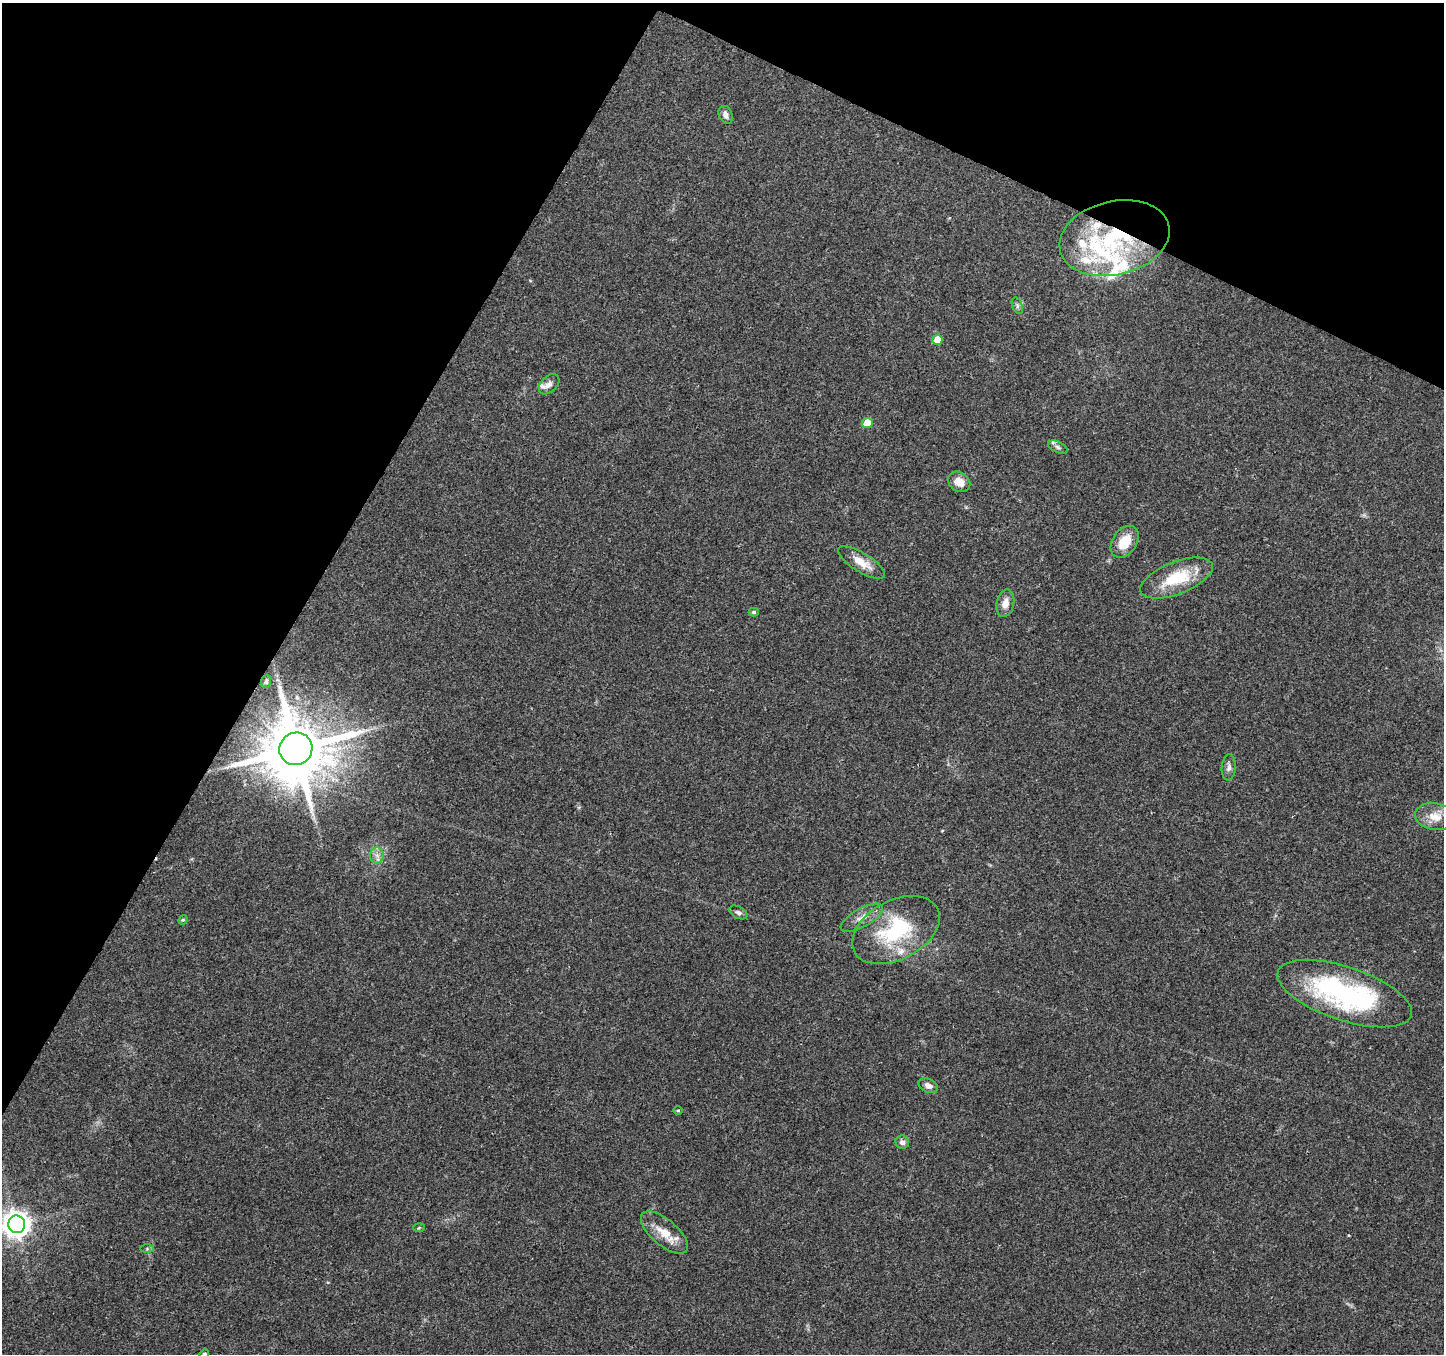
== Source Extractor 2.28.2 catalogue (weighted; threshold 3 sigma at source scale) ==
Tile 2 of 4 x 4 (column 2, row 1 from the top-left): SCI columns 1443-2884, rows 4253-5604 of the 5776 x 5870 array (HDU 1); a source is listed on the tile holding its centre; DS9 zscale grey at full resolution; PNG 1446 x 1356 px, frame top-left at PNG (2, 3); each listed source drawn as its Kron ellipse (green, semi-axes under 4 px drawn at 4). Shown black and unused: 27% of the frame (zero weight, under 3 of 4 exposures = <1% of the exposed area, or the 3 px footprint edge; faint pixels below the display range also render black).
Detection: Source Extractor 2.28.2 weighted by HDU 2 'WHT'; one run over the whole footprint, this tile lists its part. Background 0.0518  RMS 0.0036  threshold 0.0162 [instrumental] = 3 sigma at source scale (4.5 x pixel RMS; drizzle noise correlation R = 1.50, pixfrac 1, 0.0396/0.0396 arcsec/px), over >= 5 px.
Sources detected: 38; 7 inside a brighter listed object's ellipse — not listed separately; the other 31 listed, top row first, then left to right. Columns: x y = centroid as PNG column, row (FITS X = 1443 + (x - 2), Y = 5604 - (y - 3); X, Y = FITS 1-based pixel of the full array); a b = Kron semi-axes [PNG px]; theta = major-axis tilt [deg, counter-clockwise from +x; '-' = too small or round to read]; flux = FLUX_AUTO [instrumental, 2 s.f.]
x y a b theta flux
726 115 9 6 -65 1.7
1114 238 56 36 13 47
1017 306 8 5 -72 0.94
937 340 5 5 - 6.1
549 384 12 8 44 1.8
867 423 5 5 - 9
1058 447 10 5 -25 1.1
959 482 12 9 -34 4
1125 542 17 12 55 8.3
862 562 27 9 -32 5.9
1176 578 38 16 21 16
1005 603 14 8 77 3.1
754 612 5 4 - 0.64
266 681 6 5 - 0.55
296 749 17 16 - 3200
1229 767 13 7 84 1.6
1435 817 20 13 -9 5.7
377 855 8 7 - 1.7
738 912 10 6 -27 1
862 918 23 9 29 3.8
183 920 5 4 - 0.45
896 930 47 29 28 31
1345 994 70 26 -18 70
928 1086 10 7 -25 1.9
678 1110 5 3 - 0.34
902 1142 7 6 - 1.5
17 1224 9 8 - 410
419 1228 5 3 - 0.38
664 1232 29 13 -41 7.6
147 1249 6 4 0 0.54
204 1354 5 4 - 0.81
Overlapping masked pixels (flux is a lower limit): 2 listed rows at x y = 1114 238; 296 749
Isophote crosses this tile's border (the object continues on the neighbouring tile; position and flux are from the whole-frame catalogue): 2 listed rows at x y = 17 1224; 204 1354